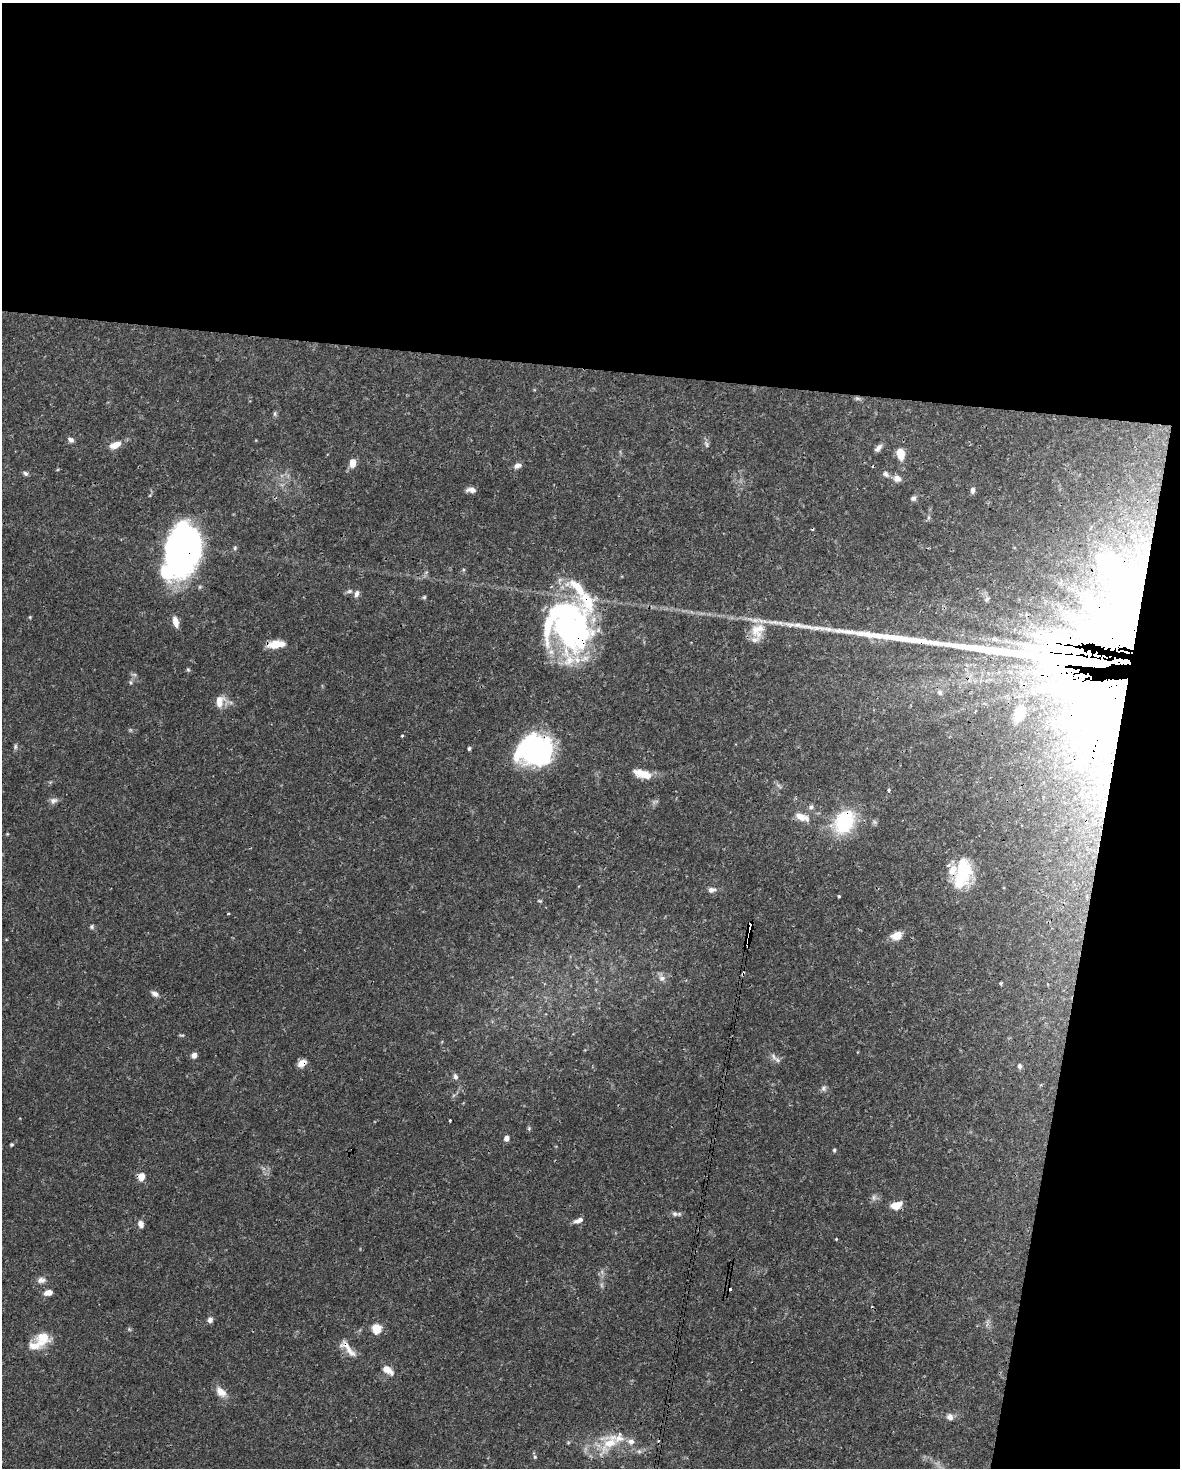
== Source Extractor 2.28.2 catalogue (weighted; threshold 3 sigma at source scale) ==
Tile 4 of 4 x 3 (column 4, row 1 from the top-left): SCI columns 3539-4716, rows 3161-4626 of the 4716 x 4739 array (HDU 1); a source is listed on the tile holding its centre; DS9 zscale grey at full resolution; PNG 1182 x 1470 px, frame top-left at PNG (2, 3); no overlay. Shown black and unused: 31% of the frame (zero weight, under 3 of 4 exposures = <1% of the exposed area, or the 3 px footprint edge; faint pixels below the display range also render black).
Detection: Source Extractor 2.28.2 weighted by HDU 2 'WHT'; one run over the whole footprint, this tile lists its part. Background 0.0444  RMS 0.0019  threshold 0.00835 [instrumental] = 3 sigma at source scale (4.5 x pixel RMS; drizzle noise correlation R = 1.50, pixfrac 1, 0.05/0.05 arcsec/px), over >= 5 px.
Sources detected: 119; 4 too faint to see at this stretch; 13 inside a brighter object's white glare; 5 cosmic-ray / hot-pixel residue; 1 long thin detection or spike segment (spike, bleed or trail) — not listed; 10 inside a brighter listed object's ellipse — not listed separately; the other 86 listed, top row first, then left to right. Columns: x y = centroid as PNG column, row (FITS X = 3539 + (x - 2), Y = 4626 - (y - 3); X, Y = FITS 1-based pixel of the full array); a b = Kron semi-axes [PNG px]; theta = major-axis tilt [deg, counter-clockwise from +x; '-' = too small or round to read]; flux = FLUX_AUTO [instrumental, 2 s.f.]
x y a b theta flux
858 398 9 4 -9 0.38
275 414 8 4 82 0.34
71 440 9 6 -25 0.61
115 445 14 7 20 2.1
878 448 11 6 49 0.77
901 454 13 8 -84 2.8
353 463 8 6 80 2.3
517 466 10 7 27 0.83
25 473 8 5 -38 0.44
885 474 9 6 -35 0.67
897 478 10 9 - 1.1
471 490 10 6 -4 1
973 490 8 5 87 0.62
913 498 8 6 43 0.52
183 546 46 29 -61 43
235 548 6 5 - 0.3
350 591 8 5 16 0.48
356 594 10 6 76 0.71
424 597 5 4 - 0.27
987 599 7 5 35 0.39
30 617 4 4 - 0.19
175 622 13 6 -75 1.5
548 626 55 12 85 7.8
572 629 82 23 73 24
757 630 23 18 49 4.3
276 644 19 7 8 3.3
188 670 5 5 - 0.27
131 682 7 3 -82 0.28
940 692 8 7 - 0.62
1105 698 134 84 -49 180
220 701 16 11 74 2.1
975 711 3 2 - 0.22
402 736 4 3 - 0.27
15 747 7 5 89 0.39
469 748 5 3 - 0.3
531 754 40 20 -24 22
642 774 24 10 -16 2.8
889 790 4 4 - 0.23
1081 794 3 3 - 0.38
53 801 10 7 23 0.81
811 807 7 6 - 0.49
802 817 19 8 -22 2.1
844 822 23 17 62 14
7 834 5 3 - 0.16
962 874 36 18 77 9.1
711 890 10 7 9 0.83
839 896 3 3 - 0.23
540 901 6 3 -1 0.22
228 913 4 2 - 0.16
92 926 6 5 - 0.34
750 927 7 5 79 15
749 936 4 4 - 1.6
896 936 12 9 16 2
748 942 5 4 - 3.4
743 973 5 3 - 0.27
662 978 10 9 - 0.95
155 994 10 6 -32 0.76
194 1055 6 6 - 0.92
773 1056 11 6 -60 0.78
302 1063 10 7 35 1.4
1019 1066 7 6 - 0.55
455 1076 8 7 - 0.57
823 1088 8 7 - 0.56
450 1120 3 3 - 0.34
529 1128 6 5 - 0.27
506 1138 5 4 - 1.3
11 1144 4 4 - 0.24
834 1150 5 4 - 0.28
141 1177 10 8 87 1.5
896 1205 11 7 19 2.7
675 1214 8 7 - 0.56
579 1220 12 5 21 0.95
141 1224 8 6 -70 0.99
836 1239 3 3 - 0.14
41 1280 12 8 7 0.97
48 1292 10 6 12 1.3
210 1320 6 6 - 0.79
376 1328 5 5 - 9.5
35 1345 26 13 15 3.2
348 1348 30 9 -48 2.2
388 1370 15 8 -36 1.7
221 1392 14 9 -43 1.9
950 1417 9 7 -45 0.87
610 1442 39 22 48 7.3
639 1451 6 6 - 0.46
535 1457 6 5 - 0.33
Overlapping masked pixels (flux is a lower limit): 14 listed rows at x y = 183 546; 572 629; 276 644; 1105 698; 802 817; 844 822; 750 927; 749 936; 748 942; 743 973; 302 1063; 896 1205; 348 1348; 610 1442
Isophote crosses this tile's border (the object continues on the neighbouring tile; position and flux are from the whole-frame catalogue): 1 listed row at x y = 610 1442